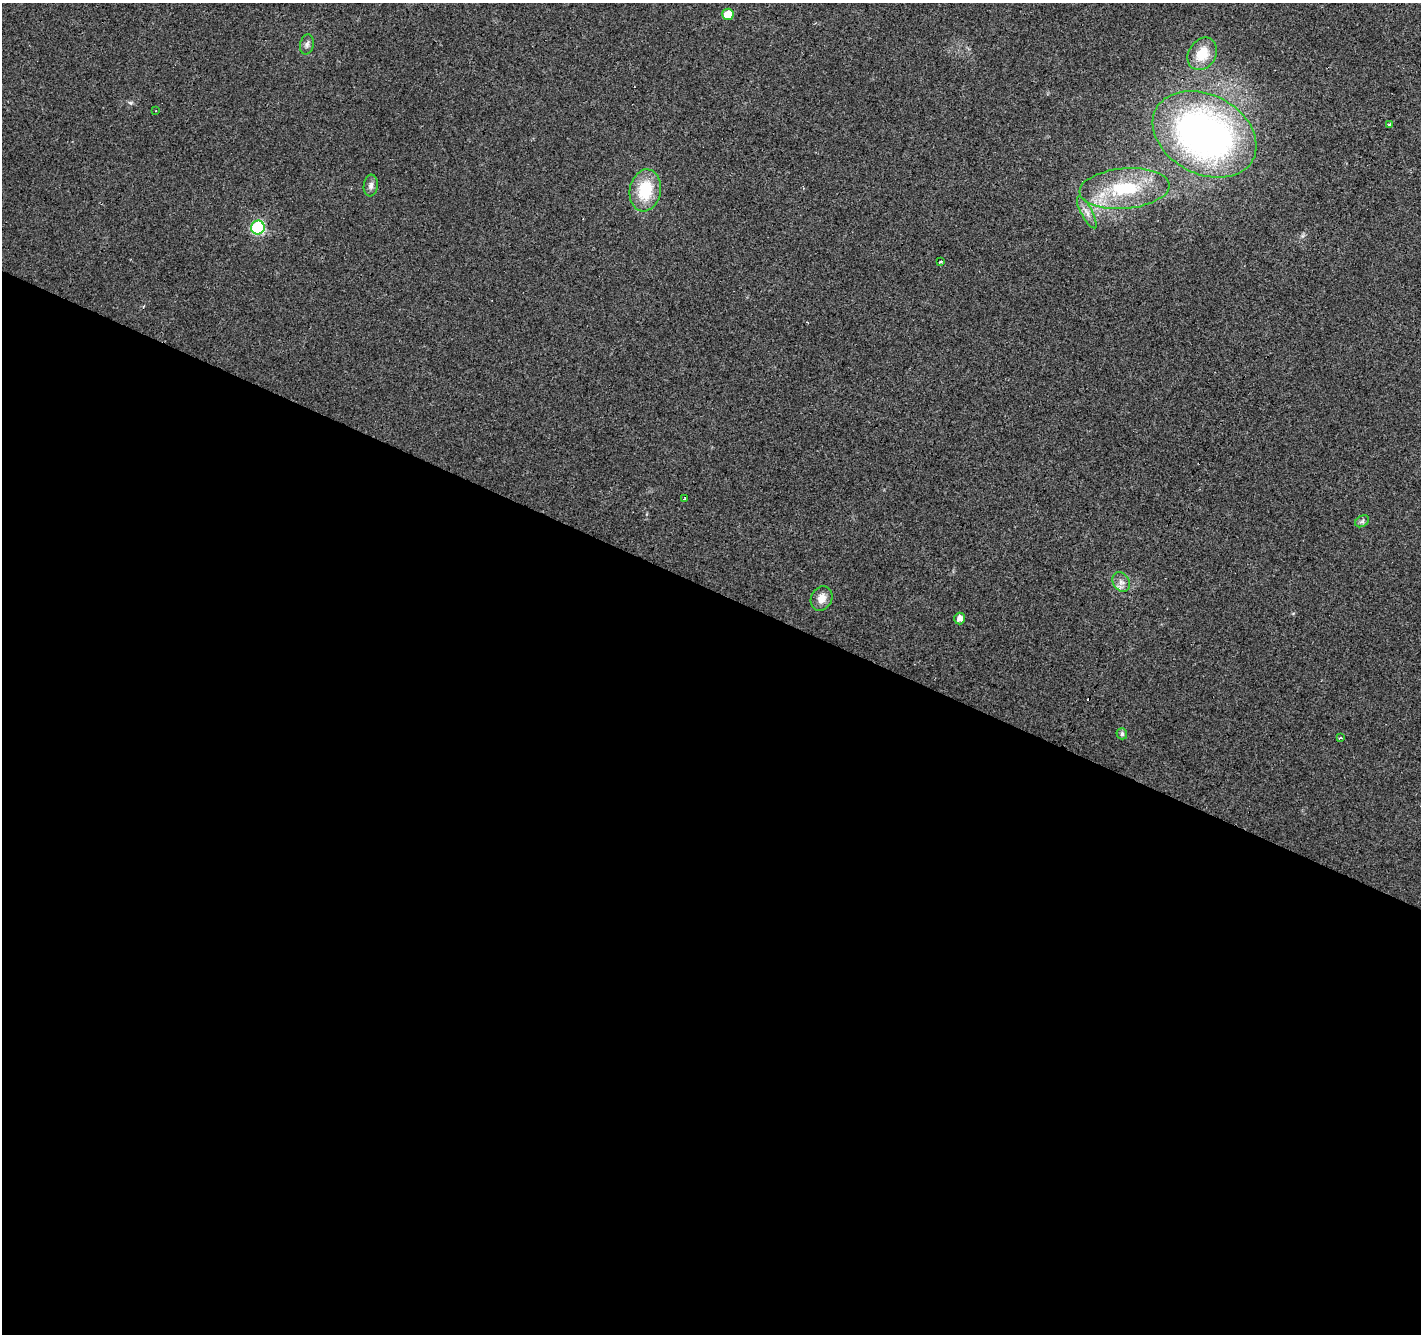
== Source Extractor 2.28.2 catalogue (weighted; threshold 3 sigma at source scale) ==
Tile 14 of 4 x 4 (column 2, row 4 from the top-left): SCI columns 1421-2839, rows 202-1533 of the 5684 x 5795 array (HDU 1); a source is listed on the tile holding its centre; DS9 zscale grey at full resolution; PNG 1423 x 1336 px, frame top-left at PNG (2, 3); each listed source drawn as its Kron ellipse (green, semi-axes under 4 px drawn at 4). Shown black and unused: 56% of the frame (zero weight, under 3 of 4 exposures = <1% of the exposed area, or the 3 px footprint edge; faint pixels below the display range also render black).
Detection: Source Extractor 2.28.2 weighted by HDU 2 'WHT'; one run over the whole footprint, this tile lists its part. Background 0.04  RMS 0.0035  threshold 0.0158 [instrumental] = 3 sigma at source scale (4.5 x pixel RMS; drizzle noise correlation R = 1.50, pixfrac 1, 0.0396/0.0396 arcsec/px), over >= 5 px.
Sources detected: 22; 3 cosmic-ray / hot-pixel residue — neither listed nor drawn; the other 19 listed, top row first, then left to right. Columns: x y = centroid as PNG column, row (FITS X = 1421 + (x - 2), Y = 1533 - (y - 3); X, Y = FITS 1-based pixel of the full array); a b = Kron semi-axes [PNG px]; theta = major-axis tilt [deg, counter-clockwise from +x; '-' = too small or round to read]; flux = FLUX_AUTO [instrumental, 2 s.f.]
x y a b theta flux
728 14 5 5 - 7.8
307 44 10 6 78 1.2
1202 54 17 13 57 8.4
156 111 3 2 - 0.31
1389 125 4 3 - 3.4
1205 134 55 39 -28 140
371 186 11 7 83 1.6
1124 188 45 20 5 22
645 190 21 15 80 14
1087 212 18 5 -62 2.4
258 228 7 6 - 44
940 262 3 3 - 2
685 498 3 2 - 0.35
1362 521 7 5 31 0.83
1121 582 10 8 -57 1.9
821 598 13 10 62 3.1
960 618 6 5 - 2.2
1122 734 5 5 - 1
1340 738 3 2 - 0.73